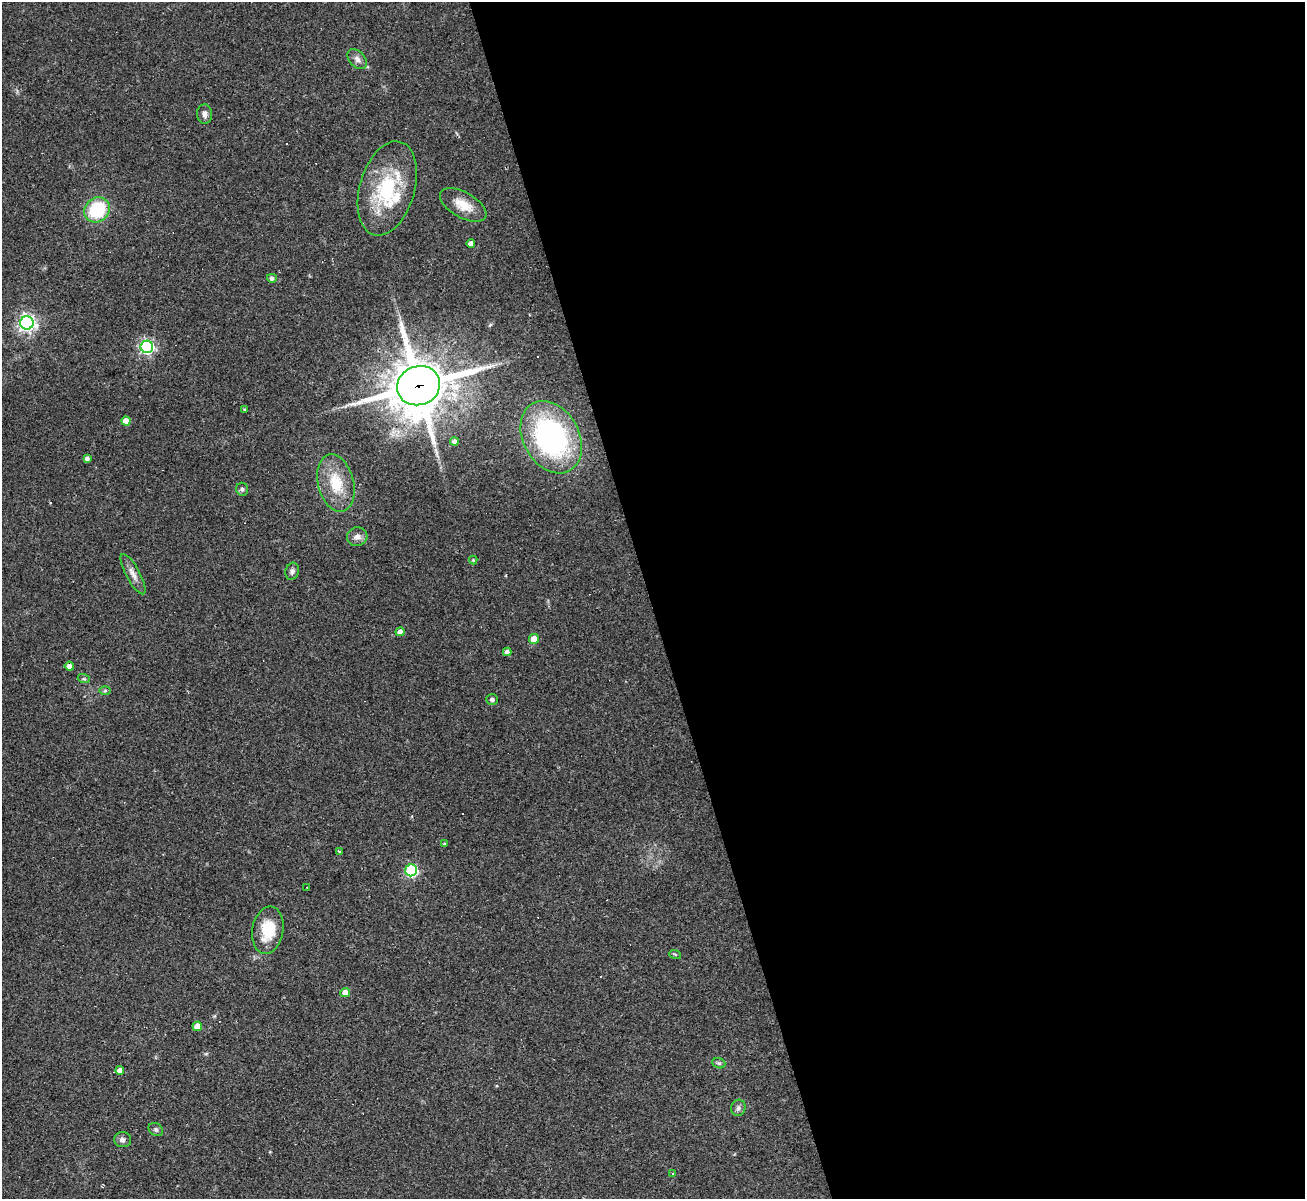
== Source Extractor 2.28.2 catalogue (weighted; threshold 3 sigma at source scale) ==
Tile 8 of 4 x 4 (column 4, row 2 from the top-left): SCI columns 3911-5213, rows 2660-3856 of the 5213 x 5196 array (HDU 1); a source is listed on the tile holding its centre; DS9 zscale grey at full resolution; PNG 1307 x 1201 px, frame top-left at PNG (2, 2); each listed source drawn as its Kron ellipse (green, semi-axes under 4 px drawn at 4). Shown black and unused: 50% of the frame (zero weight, under 2 of 3 exposures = <1% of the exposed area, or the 3 px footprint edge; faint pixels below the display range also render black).
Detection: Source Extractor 2.28.2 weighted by HDU 2 'WHT'; one run over the whole footprint, this tile lists its part. Background 0.0885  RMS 0.006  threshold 0.0269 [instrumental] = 3 sigma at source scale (4.5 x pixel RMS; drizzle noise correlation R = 1.50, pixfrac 1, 0.05/0.05 arcsec/px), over >= 5 px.
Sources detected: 49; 6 cosmic-ray / hot-pixel residue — neither listed nor drawn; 1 inside a brighter listed object's ellipse — not listed separately; the other 42 listed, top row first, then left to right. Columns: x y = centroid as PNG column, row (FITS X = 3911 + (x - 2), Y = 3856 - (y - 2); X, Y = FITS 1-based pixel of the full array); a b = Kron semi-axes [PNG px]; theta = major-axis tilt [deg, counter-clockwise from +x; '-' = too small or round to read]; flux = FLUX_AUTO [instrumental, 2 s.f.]
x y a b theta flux
357 59 11 7 -47 3
205 114 10 7 -88 2.8
387 188 48 27 74 46
463 205 26 12 -29 10
97 210 13 12 - 34
471 244 4 4 - 2.8
272 278 5 4 - 1.6
27 323 6 6 - 230
147 347 6 6 - 130
419 386 22 19 21 2800
244 410 4 4 - 0.63
126 421 5 4 - 6.5
551 437 38 28 -61 130
454 441 4 4 - 2.7
87 458 4 4 - 1.8
336 483 29 18 -76 20
242 489 6 6 - 1.4
357 537 10 9 - 3.3
473 560 4 4 - 0.56
292 571 9 6 74 1.9
133 574 23 7 -61 4.4
400 632 4 4 - 3.2
534 639 5 5 - 12
507 652 4 4 - 2.4
69 666 4 4 - 2.6
84 679 6 4 -18 0.83
105 691 6 4 1 0.88
492 700 6 5 - 1.4
444 844 3 3 - 0.75
339 851 4 2 - 0.48
411 870 6 6 - 78
307 887 3 2 - 0.41
268 930 24 15 81 19
675 954 6 4 -20 0.79
345 992 5 4 - 6
197 1026 5 5 - 9.5
719 1063 7 5 -21 1.1
120 1070 4 4 - 3.2
738 1108 8 7 - 1.8
156 1130 7 6 - 1.2
123 1140 8 7 - 2.2
672 1174 3 3 - 4
Overlapping masked pixels (flux is a lower limit): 1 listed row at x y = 419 386